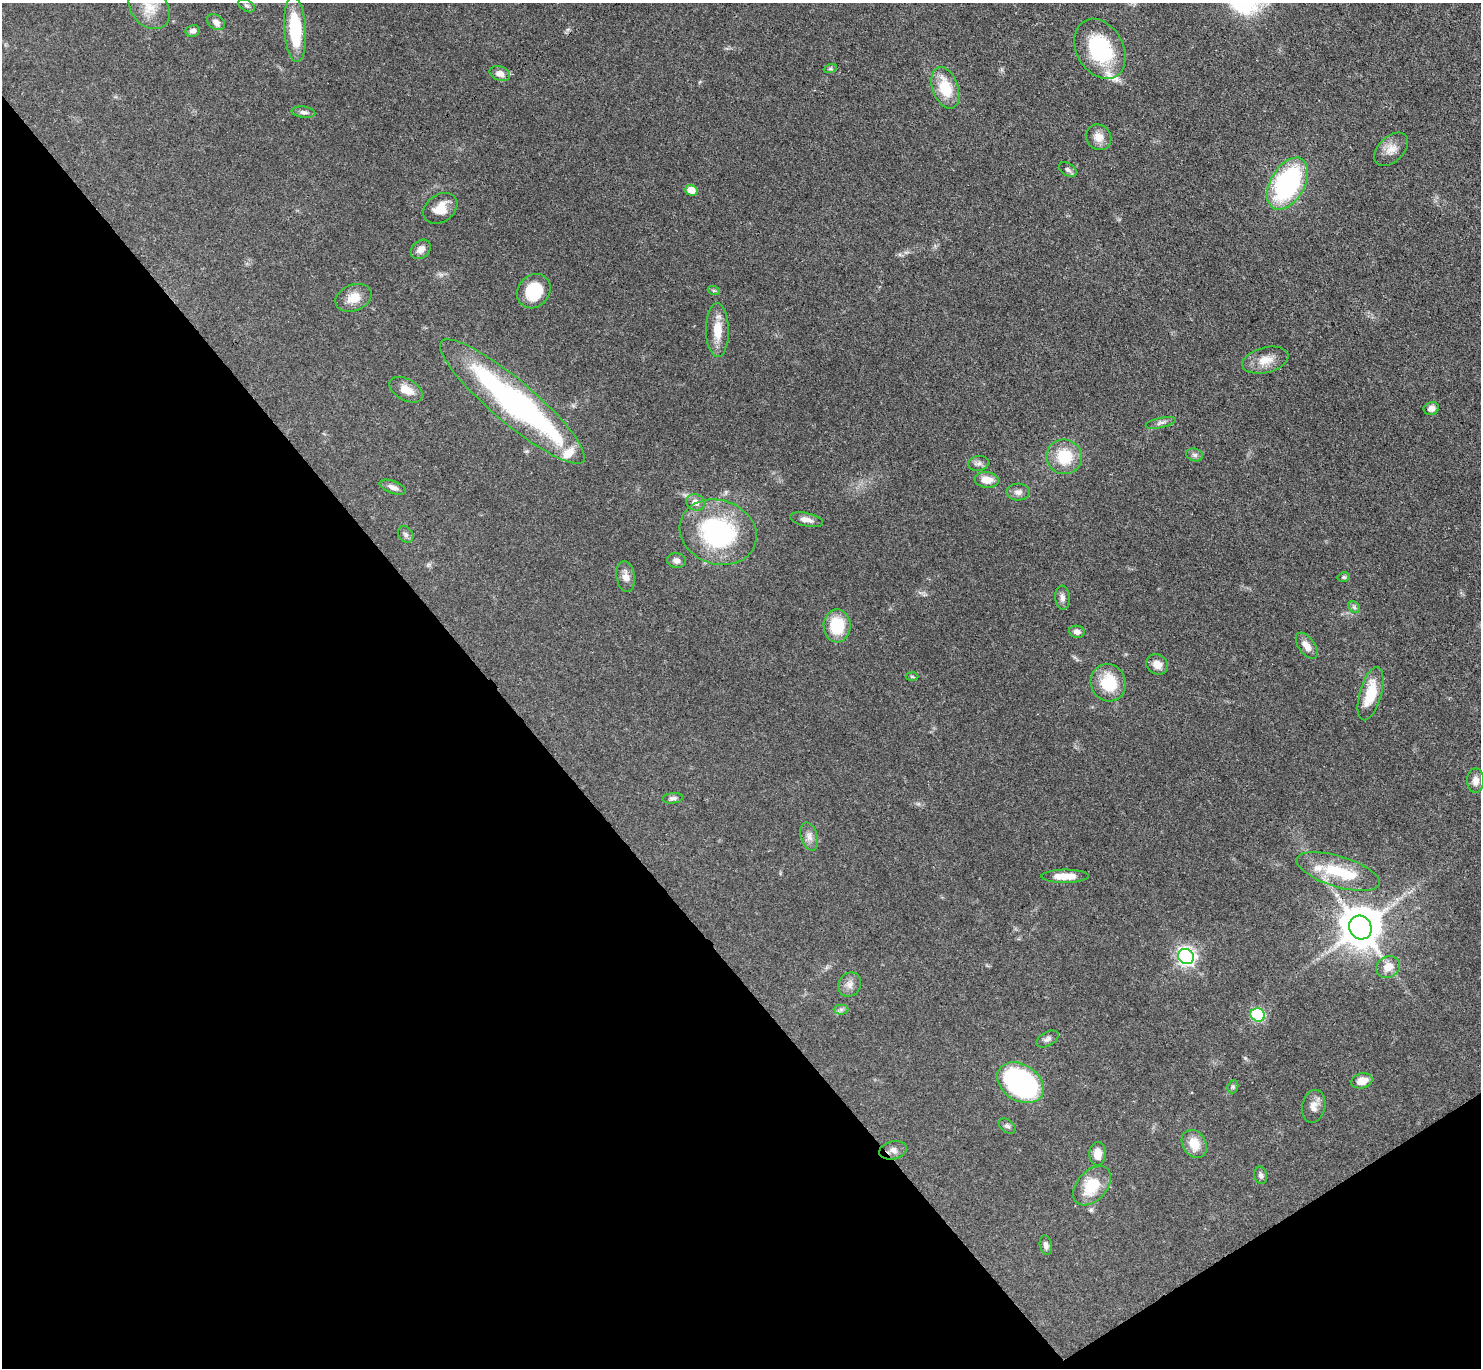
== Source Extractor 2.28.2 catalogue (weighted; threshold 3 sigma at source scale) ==
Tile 14 of 4 x 4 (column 2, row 4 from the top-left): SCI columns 1481-2959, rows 298-1663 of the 5921 x 5916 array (HDU 1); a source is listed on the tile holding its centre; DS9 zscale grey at full resolution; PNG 1483 x 1370 px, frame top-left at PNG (2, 3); each listed source drawn as its Kron ellipse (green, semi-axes under 4 px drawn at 4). Shown black and unused: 36% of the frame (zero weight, under 3 of 4 exposures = <1% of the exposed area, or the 3 px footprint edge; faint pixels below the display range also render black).
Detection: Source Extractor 2.28.2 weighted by HDU 2 'WHT'; one run over the whole footprint, this tile lists its part. Background 0.0763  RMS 0.004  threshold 0.0181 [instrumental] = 3 sigma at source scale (4.5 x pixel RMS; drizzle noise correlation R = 1.50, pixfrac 1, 0.05/0.05 arcsec/px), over >= 5 px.
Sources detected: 75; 1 inside a brighter object's white glare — neither listed nor drawn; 3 inside a brighter listed object's ellipse — not listed separately; the other 71 listed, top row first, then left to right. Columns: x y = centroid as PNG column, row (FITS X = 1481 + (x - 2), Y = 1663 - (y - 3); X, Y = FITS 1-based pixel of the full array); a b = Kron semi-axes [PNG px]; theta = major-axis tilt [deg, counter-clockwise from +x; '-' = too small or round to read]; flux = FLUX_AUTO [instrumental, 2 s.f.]
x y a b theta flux
246 5 9 5 -35 1.1
149 8 23 18 -48 8.6
216 22 10 7 -34 2.2
295 29 33 11 -86 23
193 31 7 6 - 1.4
1100 49 32 23 -61 33
830 69 7 4 18 0.64
500 74 10 7 -21 2.7
945 88 21 12 -70 12
303 112 12 5 -7 1.4
1098 137 13 12 - 3.8
1391 149 20 12 43 4.4
1068 170 10 6 -32 1.2
1288 184 28 17 59 64
691 190 6 5 - 5.7
440 208 18 13 34 5.9
421 249 11 8 41 2.6
534 291 18 15 50 15
714 291 6 4 -18 0.5
353 298 19 13 22 5.6
717 330 27 11 -89 7.5
1265 360 23 12 14 6
406 390 18 10 -29 5.1
512 402 93 21 -40 110
1431 408 8 6 18 2.3
1161 423 15 5 12 1.6
1195 455 8 6 -16 1.2
1064 457 18 17 - 14
979 463 10 7 10 1.5
987 480 12 8 -6 4.7
393 487 14 6 -20 2
1018 492 11 8 2 2
695 502 9 8 - 3.5
806 520 17 6 -12 2.4
718 532 39 32 -20 54
406 534 9 7 -51 1.2
676 561 9 7 -7 1.8
626 577 15 9 -82 3
1344 577 6 4 11 0.62
1062 598 12 7 -85 1.8
1354 607 6 5 - 0.85
837 626 16 13 -90 15
1077 632 8 6 -10 1.9
1307 646 15 8 -54 3.4
1157 664 11 9 -30 4
912 677 6 4 -2 0.43
1108 683 19 17 -65 14
1371 694 27 11 74 12
1476 780 12 8 -90 2.8
673 798 10 5 5 1.2
809 837 14 8 -73 2.5
1338 871 43 15 -17 19
1065 876 23 6 0 6.8
1360 928 12 11 - 1400
1186 956 8 7 - 160
1388 967 12 10 31 4.9
850 985 12 11 - 2.7
841 1010 7 5 0 1
1258 1015 7 6 - 50
1047 1039 12 6 30 1.4
1362 1081 11 7 14 5.3
1020 1083 25 18 -33 84
1233 1087 7 5 69 0.74
1314 1106 17 11 78 3.2
1007 1126 9 6 -38 1.1
1194 1144 15 11 -58 6.9
893 1150 14 9 12 2.4
1098 1154 12 8 86 4.4
1261 1175 9 6 -78 1.1
1092 1186 23 14 48 13
1046 1245 10 6 -78 1.4
Overlapping masked pixels (flux is a lower limit): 3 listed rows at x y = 718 532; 1360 928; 893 1150